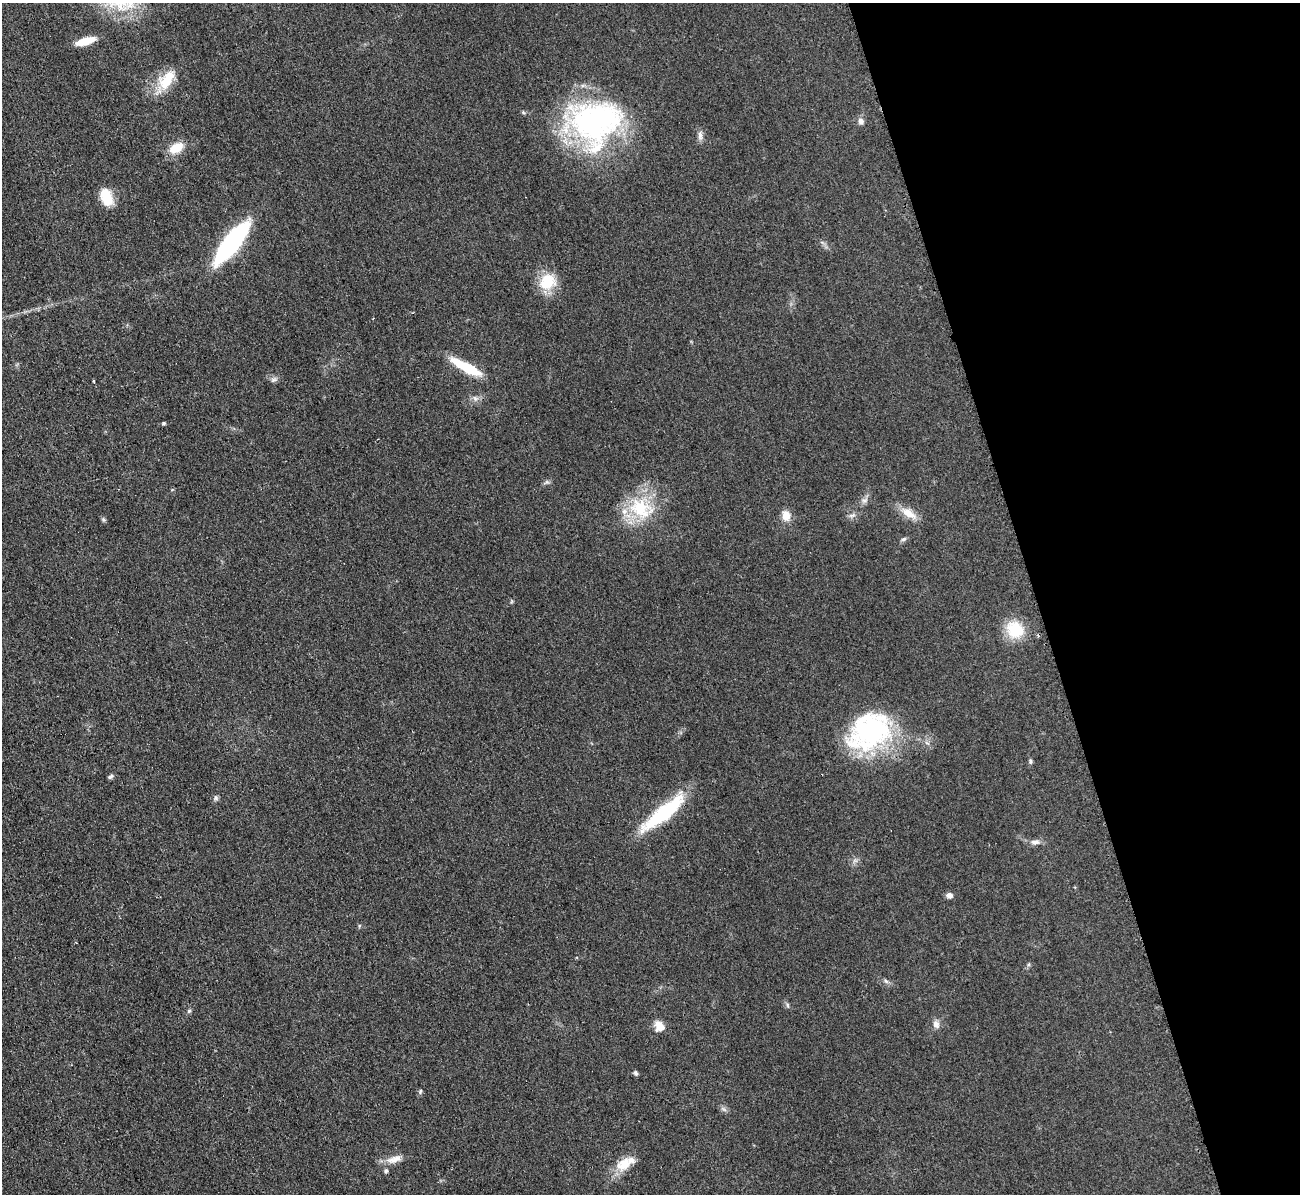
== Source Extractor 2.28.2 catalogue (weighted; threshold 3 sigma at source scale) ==
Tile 12 of 4 x 4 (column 4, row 3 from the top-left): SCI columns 3903-5200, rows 1334-2525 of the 5221 x 5176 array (HDU 1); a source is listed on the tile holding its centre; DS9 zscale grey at full resolution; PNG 1302 x 1196 px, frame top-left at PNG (2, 3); no overlay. Shown black and unused: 20% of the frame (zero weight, under 2 of 3 exposures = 2% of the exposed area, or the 3 px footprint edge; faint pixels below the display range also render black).
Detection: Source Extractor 2.28.2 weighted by HDU 2 'WHT'; one run over the whole footprint, this tile lists its part. Background 0.0633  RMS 0.0099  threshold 0.0444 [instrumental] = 3 sigma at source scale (4.5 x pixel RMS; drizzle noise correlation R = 1.50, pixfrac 1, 0.05/0.05 arcsec/px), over >= 5 px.
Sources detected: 40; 1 inside a brighter listed object's ellipse — not listed separately; the other 39 listed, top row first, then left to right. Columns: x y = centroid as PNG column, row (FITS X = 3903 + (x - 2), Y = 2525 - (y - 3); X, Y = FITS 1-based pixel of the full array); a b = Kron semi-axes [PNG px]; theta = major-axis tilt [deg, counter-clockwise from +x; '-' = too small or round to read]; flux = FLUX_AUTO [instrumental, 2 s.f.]
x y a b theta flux
85 41 20 7 17 19
167 80 28 16 55 26
861 121 8 8 - 3.8
595 122 63 52 10 220
700 136 13 6 -86 4.1
176 148 17 11 29 17
106 196 21 12 -67 21
232 242 45 13 52 160
547 282 20 18 48 30
466 367 37 9 -28 36
273 380 9 6 18 2.7
93 381 3 3 - 2.4
475 398 7 4 -19 2.4
164 423 5 4 - 1.3
864 501 8 6 -1 3.2
641 508 35 27 -29 53
909 513 23 10 -30 13
786 515 13 10 -79 9.3
852 515 11 5 11 3
103 520 6 5 - 1.7
903 539 7 5 26 2
1015 629 25 21 -36 30
870 731 50 37 34 150
1031 761 7 4 -75 1.6
111 777 8 5 38 2
216 798 7 4 -1 2
664 813 57 13 39 72
1035 842 13 7 6 5.2
949 895 8 6 1 4
886 981 7 4 -45 2.1
787 1005 6 4 -88 1.5
189 1011 6 5 - 1.6
936 1024 10 8 -70 5.2
659 1026 12 10 -62 10
636 1073 7 5 -53 1.8
420 1091 6 4 72 1.6
394 1159 22 9 17 9.8
623 1164 22 16 32 18
386 1171 5 5 - 2.1